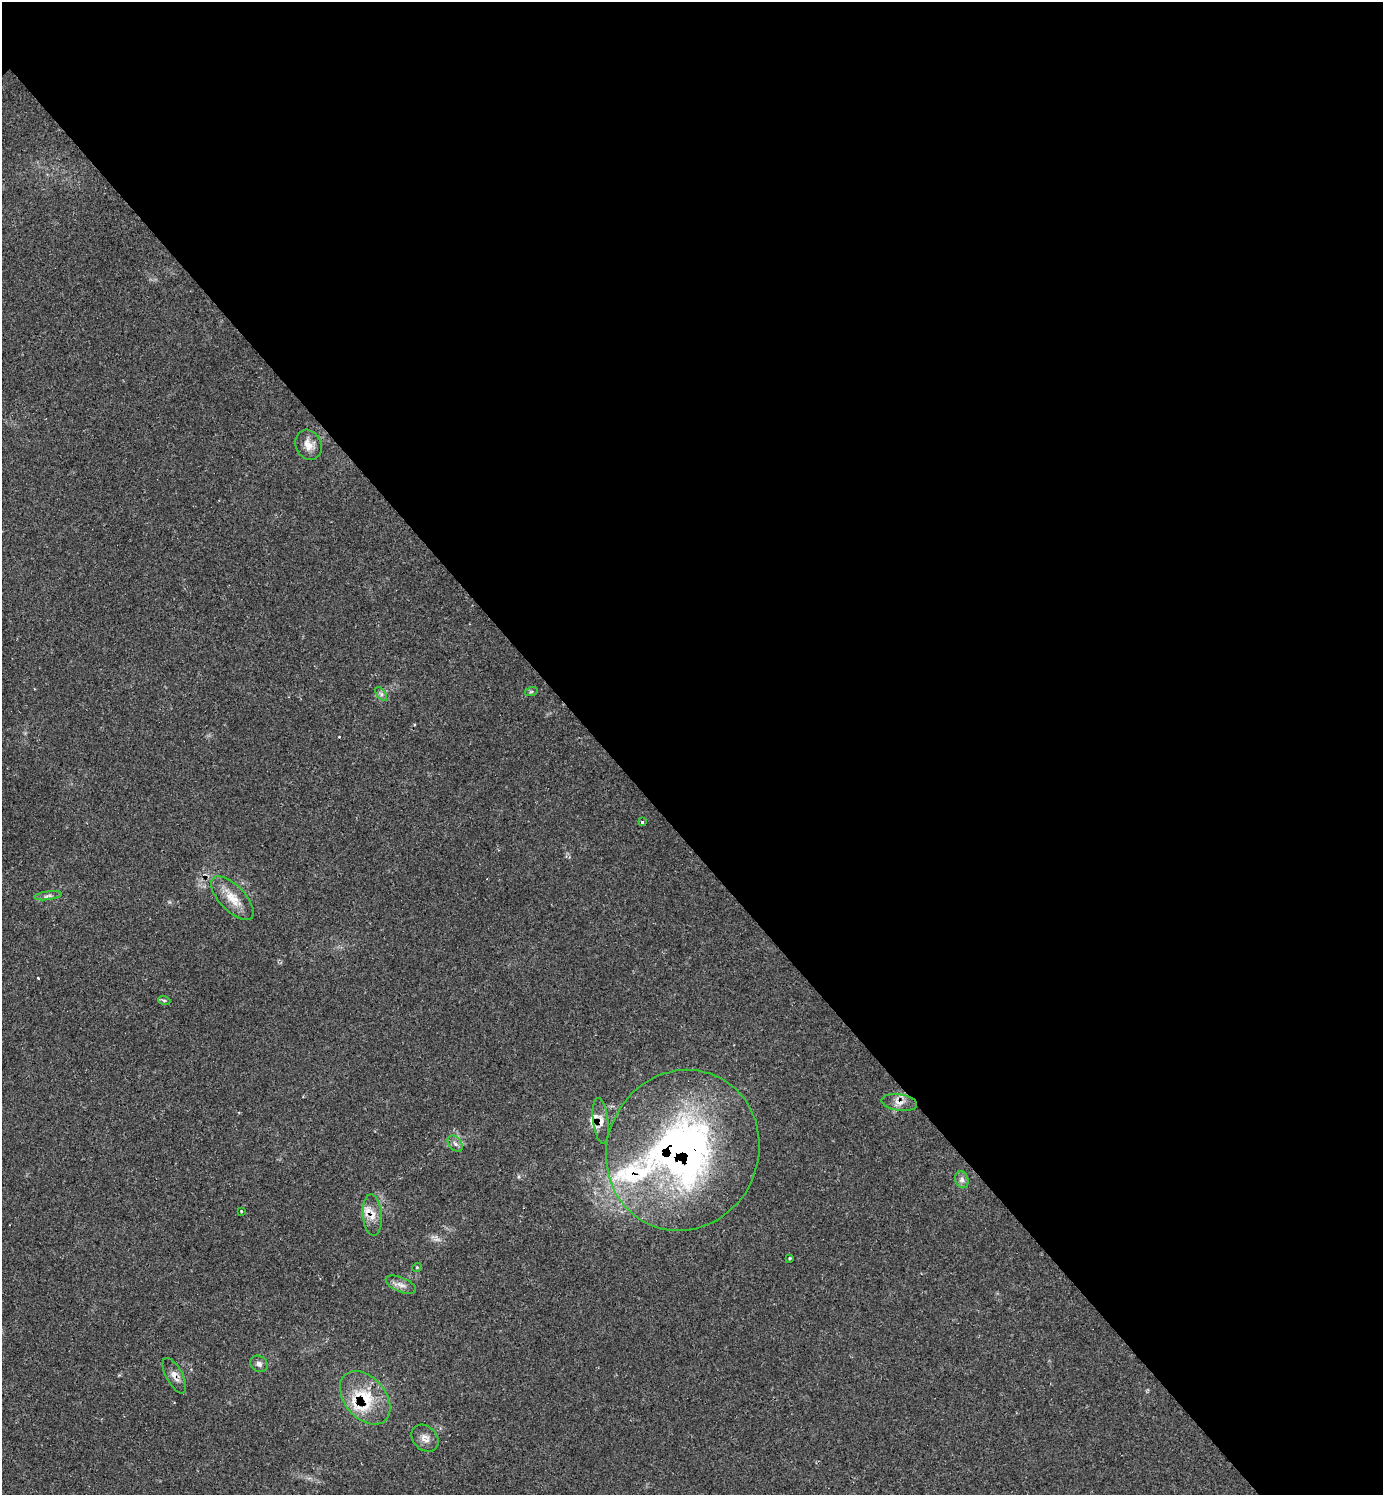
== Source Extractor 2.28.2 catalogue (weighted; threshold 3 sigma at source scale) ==
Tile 8 of 4 x 4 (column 4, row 2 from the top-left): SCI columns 4437-5817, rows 2988-4480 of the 5985 x 5985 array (HDU 1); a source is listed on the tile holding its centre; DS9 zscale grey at full resolution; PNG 1385 x 1497 px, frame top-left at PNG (2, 2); each listed source drawn as its Kron ellipse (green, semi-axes under 4 px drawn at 4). Shown black and unused: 56% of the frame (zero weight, under 2 of 3 exposures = <1% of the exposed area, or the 3 px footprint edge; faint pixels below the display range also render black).
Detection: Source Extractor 2.28.2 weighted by HDU 2 'WHT'; one run over the whole footprint, this tile lists its part. Background 0.0626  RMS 0.0057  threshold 0.0257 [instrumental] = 3 sigma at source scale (4.5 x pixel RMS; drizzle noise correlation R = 1.50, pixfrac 1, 0.05/0.05 arcsec/px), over >= 5 px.
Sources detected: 29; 3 cosmic-ray / hot-pixel residue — neither listed nor drawn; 5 inside a brighter listed object's ellipse — not listed separately; the other 21 listed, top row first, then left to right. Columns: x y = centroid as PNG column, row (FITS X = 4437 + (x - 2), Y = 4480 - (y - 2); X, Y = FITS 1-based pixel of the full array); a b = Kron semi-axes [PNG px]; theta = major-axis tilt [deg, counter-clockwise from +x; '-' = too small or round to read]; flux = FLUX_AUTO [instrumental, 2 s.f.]
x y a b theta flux
308 445 15 13 -63 5.7
531 692 6 4 19 0.71
381 694 8 4 -53 1.3
642 822 3 3 - 3.3
48 896 13 3 8 1.7
232 898 28 12 -46 10
164 1000 6 4 -19 0.76
899 1102 18 8 -8 4.5
601 1121 23 7 -83 4.8
455 1144 9 6 -49 1.9
683 1150 81 75 66 260
962 1180 9 6 -76 2.1
241 1211 3 3 - 1.9
372 1215 21 9 -85 6
790 1258 3 3 - 1
417 1267 5 3 - 0.52
401 1285 16 7 -23 3.6
259 1364 9 7 -36 2.1
174 1376 19 8 -61 4.2
365 1398 30 20 -50 22
425 1438 15 12 -43 4.5
Overlapping masked pixels (flux is a lower limit): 6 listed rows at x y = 899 1102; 601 1121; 683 1150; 372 1215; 174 1376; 365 1398